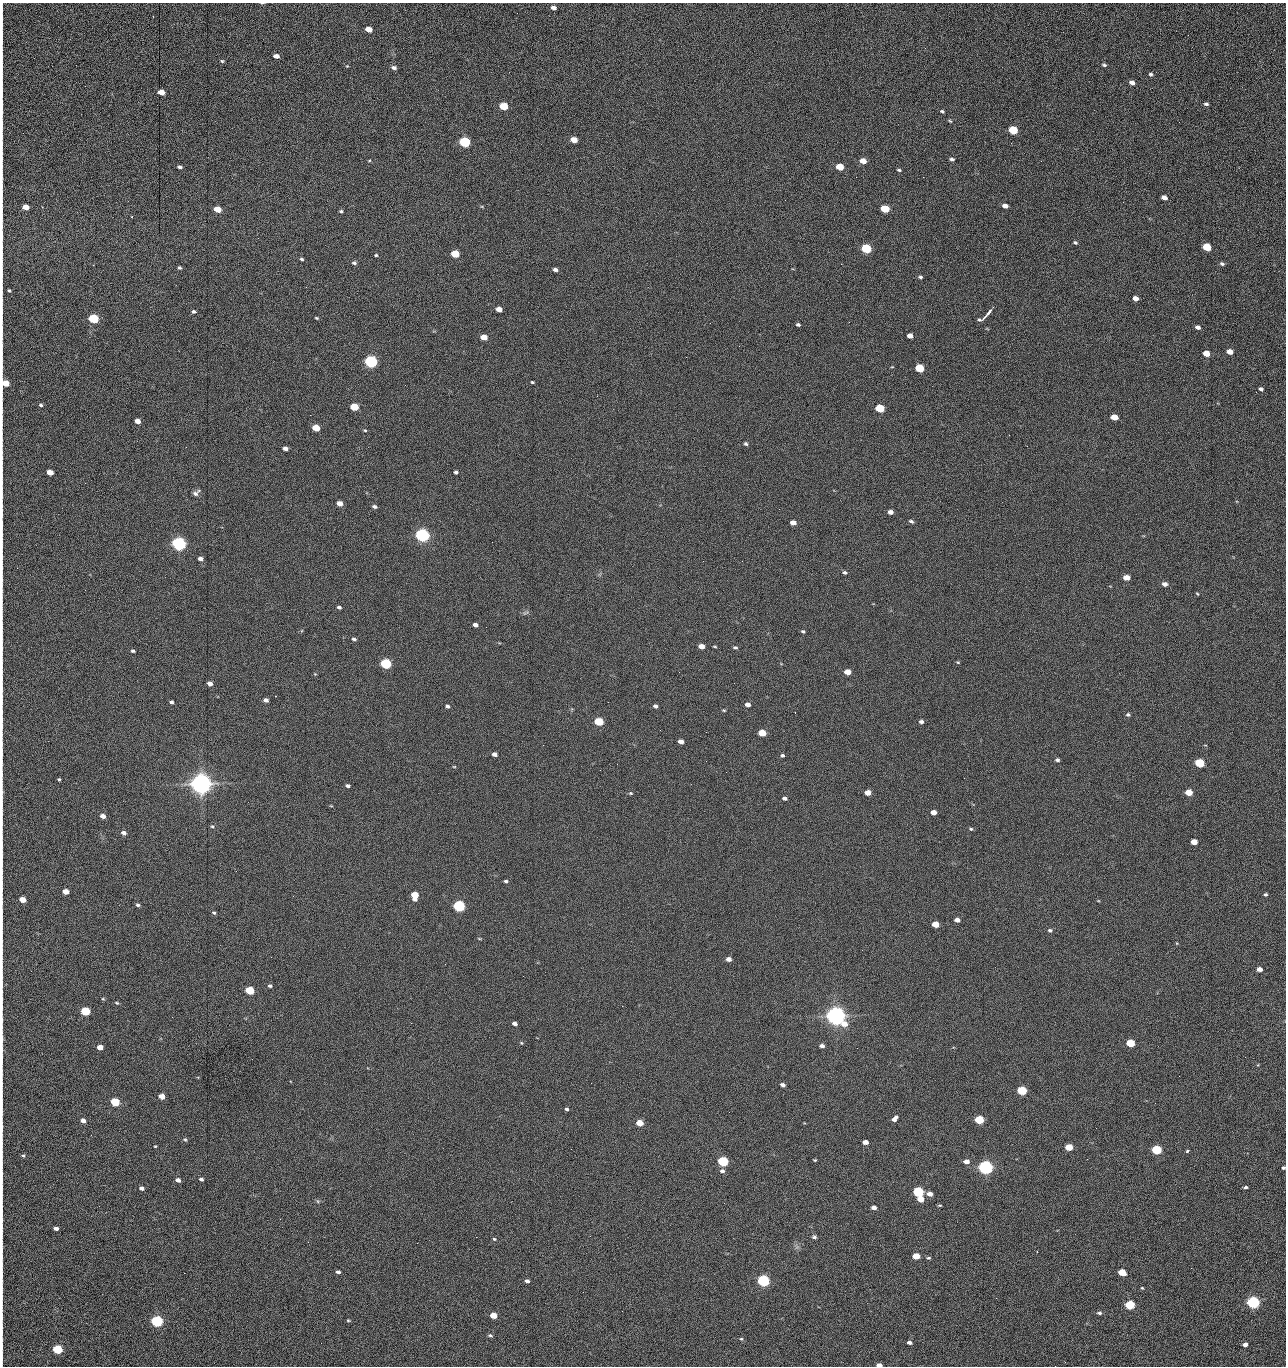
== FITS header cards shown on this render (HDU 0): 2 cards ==
NAXIS1  =                 1284 /fastest changing axis
NAXIS2  =                 1364 /next to fastest changing axis

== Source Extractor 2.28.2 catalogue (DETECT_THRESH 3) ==
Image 1284 x 1364 px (HDU 0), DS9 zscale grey, 1 PNG px = 1 image px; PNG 1288 x 1368 px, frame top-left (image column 1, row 1364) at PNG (2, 3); no overlay
Background 149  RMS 15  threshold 45.1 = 3 sigma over >= 5 px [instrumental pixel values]
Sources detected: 284; all 284 listed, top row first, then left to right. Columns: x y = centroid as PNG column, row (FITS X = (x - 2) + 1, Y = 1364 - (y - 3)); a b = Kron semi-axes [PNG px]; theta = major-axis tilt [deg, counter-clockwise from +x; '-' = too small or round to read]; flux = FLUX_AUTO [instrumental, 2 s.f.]
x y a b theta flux
262 3 6 2 1 1.1e+03
553 8 5 4 - 4.1e+03
153 16 3 2 - 1.1e+03
2 18 14 2 90 2.6e+03
369 29 5 4 - 1.3e+04
2 35 16 2 90 3.0e+03
1188 35 2 2 - 1.0e+03
276 56 5 4 - 5.0e+03
2 58 25 2 90 4.5e+03
222 61 5 5 - 1.4e+03
1104 65 5 4 - 1.8e+03
347 66 4 4 - 8.2e+02
394 68 6 5 - 3.1e+03
1151 74 5 5 - 1.7e+03
1132 83 6 5 - 4.5e+03
161 92 5 4 - 1.4e+04
2 93 18 2 90 3.3e+03
1206 104 5 3 - 2.0e+03
2 106 12 2 90 2.5e+03
503 106 6 5 - 4.2e+04
942 111 5 4 - 1.3e+03
950 121 5 3 - 1.2e+03
1179 122 3 2 - 7.0e+02
2 125 19 2 90 3.3e+03
1013 130 6 5 - 6.0e+04
574 140 5 4 - 1.5e+04
465 142 6 5 - 1.6e+05
952 159 5 3 - 2.1e+03
369 160 5 3 - 1.0e+03
863 161 5 4 - 1.2e+04
1041 161 2 2 - 1.3e+03
180 167 5 3 - 2.3e+03
840 167 5 4 - 2.8e+04
899 170 5 3 - 1.4e+03
856 177 2 2 - 8.5e+02
923 177 2 2 - 1.2e+04
2 178 21 2 90 3.8e+03
1164 197 5 4 - 6.2e+03
1123 202 2 2 - 5.0e+02
1005 206 5 4 - 5.7e+03
25 207 5 4 - 1.0e+04
2 208 19 2 90 3.6e+03
217 209 5 4 - 2.0e+04
885 209 6 4 -15 5.1e+04
341 211 4 3 - 1.5e+03
132 216 3 2 - 7.4e+02
2 236 17 2 90 3.5e+03
1075 242 5 4 - 1.6e+03
1207 247 5 5 - 4.3e+04
866 249 6 5 - 1.0e+05
455 254 5 5 - 4.0e+04
376 255 4 4 - 1.1e+03
302 259 4 3 - 1.5e+03
2 262 9 2 90 1.4e+03
354 263 5 4 - 2.0e+03
841 264 2 2 - 1.8e+04
1222 264 6 5 - 2.2e+03
180 268 5 4 - 1.5e+03
555 270 5 4 - 2.9e+03
920 277 5 4 - 1.7e+03
306 287 2 2 - 6.3e+02
9 290 3 2 - 1.1e+03
1135 298 5 4 - 7.3e+03
499 309 5 4 - 9.2e+03
2 311 9 2 90 1.6e+03
193 311 5 4 - 1.8e+03
989 312 8 3 52 3.2e+03
316 318 4 3 - 1.1e+03
93 319 5 5 - 1.0e+05
983 319 9 4 29 3.7e+03
849 322 2 2 - 5.6e+02
710 323 2 2 - 2.1e+03
798 325 4 3 - 1.9e+03
1198 327 5 4 - 3.8e+03
2 329 16 2 90 2.6e+03
910 336 5 4 - 7.5e+03
484 337 5 4 - 1.6e+04
1230 352 5 4 - 1.1e+04
1206 353 5 4 - 1.6e+04
371 361 6 5 - 3.0e+05
919 368 6 5 - 5.8e+04
532 382 3 3 - 1.2e+03
5 383 5 5 - 2.6e+04
1261 389 5 4 - 2.6e+03
1256 392 3 2 - 9.5e+02
41 405 5 4 - 1.8e+03
354 407 5 4 - 3.7e+04
880 408 6 5 - 6.0e+04
1114 417 5 4 - 1.9e+04
138 421 5 4 - 8.3e+03
316 428 5 4 - 2.9e+04
365 430 5 4 - 1.1e+03
1009 435 2 2 - 2.3e+03
746 444 4 4 - 1.8e+03
186 447 2 2 - 2.1e+03
285 448 5 4 - 4.0e+03
50 472 5 4 - 1.2e+04
456 472 4 4 - 2.3e+03
85 483 2 2 - 6.2e+02
196 493 11 6 40 3.5e+03
340 503 5 4 - 1.0e+04
374 507 5 4 - 2.6e+03
890 512 5 4 - 5.6e+03
911 521 6 4 -30 1.9e+03
2 522 8 2 90 1.5e+03
793 523 5 4 - 8.6e+03
422 535 6 5 - 5.0e+05
492 542 2 2 - 1.6e+03
179 544 6 5 - 5.3e+05
200 559 5 4 - 3.8e+03
742 561 2 2 - 4.5e+02
845 572 5 3 - 1.8e+03
1126 577 5 4 - 1.3e+04
1165 584 6 5 - 4.3e+03
1197 594 4 3 - 9.3e+02
339 607 4 3 - 2.0e+03
526 613 10 3 21 1.6e+03
475 625 4 4 - 4.3e+03
803 631 4 4 - 1.5e+03
354 639 5 4 - 2.1e+03
701 646 5 4 - 1.0e+04
715 646 5 2 - 9.5e+02
735 647 5 4 - 1.7e+03
2 648 9 2 90 1.7e+03
133 651 4 3 - 1.8e+03
958 662 5 4 - 9.6e+02
386 664 5 5 - 1.6e+05
679 672 2 2 - 1.4e+03
847 672 5 4 - 1.4e+04
315 674 4 3 - 8.5e+02
210 683 5 4 - 7.0e+03
2 689 8 2 90 1.2e+03
275 696 3 2 - 5.3e+02
266 700 5 4 - 4.2e+03
171 702 4 4 - 1.9e+03
748 704 5 4 - 6.0e+03
447 706 4 4 - 2.4e+03
655 706 5 4 - 2.6e+03
724 710 5 3 - 1.0e+03
1128 715 5 4 - 1.8e+03
2 720 10 2 90 1.9e+03
599 721 5 4 - 6.3e+04
921 722 5 4 - 2.7e+03
706 732 2 2 - 4.3e+02
762 733 5 4 - 2.7e+04
681 741 5 4 - 7.3e+03
543 745 2 2 - 2.1e+03
2 753 9 2 90 1.5e+03
494 754 5 4 - 4.2e+03
782 755 4 4 - 1.7e+03
1057 760 4 4 - 2.2e+03
706 761 2 2 - 1.5e+03
1200 763 5 4 - 7.6e+04
617 764 2 2 - 1.3e+03
454 767 5 3 - 8.2e+02
726 772 2 2 - 1.6e+03
59 779 3 3 - 1.1e+03
201 784 7 6 - 1.6e+06
348 786 4 3 - 2.4e+03
2 792 6 3 89 1.3e+03
1189 792 5 4 - 2.5e+04
631 793 5 4 - 1.3e+03
868 793 5 4 - 1.0e+04
784 798 4 3 - 2.9e+03
2 809 9 2 90 1.4e+03
933 812 5 4 - 7.9e+03
103 816 5 4 - 6.7e+03
212 826 5 4 - 1.3e+03
971 829 5 4 - 1.3e+03
124 833 5 4 - 3.9e+03
1194 842 5 4 - 1.5e+04
2 855 16 2 90 2.9e+03
506 881 4 3 - 1.9e+03
65 892 5 4 - 1.3e+04
1266 894 3 3 - 1.7e+03
415 895 6 5 - 2.7e+04
22 900 5 4 - 1.6e+04
138 905 5 4 - 2.0e+03
459 906 5 5 - 2.4e+05
214 913 6 4 -28 1.6e+03
2 918 8 2 90 1.4e+03
957 920 5 4 - 5.8e+03
935 924 5 4 - 1.9e+04
1050 930 6 5 - 2.2e+03
479 938 5 3 - 8.9e+02
728 959 5 4 - 6.1e+03
1259 969 5 4 - 7.3e+03
523 976 2 2 - 1.3e+03
2 984 14 2 90 2.4e+03
270 986 5 4 - 1.9e+03
250 990 5 4 - 6.1e+04
103 999 4 4 - 1.1e+03
117 1003 6 4 -20 1.3e+03
85 1011 5 4 - 7.7e+04
836 1016 7 6 - 1.3e+06
2 1020 9 2 90 1.6e+03
411 1023 2 2 - 3.6e+03
515 1024 5 3 - 4.2e+03
2 1039 11 3 88 1.9e+03
521 1043 5 4 - 1.1e+03
1130 1043 5 4 - 4.8e+04
822 1046 5 4 - 3.7e+03
100 1047 5 4 - 1.1e+04
857 1048 2 2 - 8.7e+02
2 1049 8 3 -86 2.0e+03
1245 1057 3 2 - 1.3e+03
1179 1076 2 2 - 1.6e+03
290 1081 2 2 - 8.5e+02
783 1085 5 3 - 3.3e+03
1022 1091 5 4 - 8.8e+04
162 1096 5 4 - 1.2e+04
115 1102 5 4 - 6.5e+04
1155 1103 2 2 - 5.8e+02
567 1109 5 4 - 1.9e+03
729 1112 2 2 - 5.3e+02
895 1118 7 4 50 4.6e+03
83 1120 5 4 - 5.5e+03
979 1120 5 4 - 7.3e+04
640 1123 5 4 - 2.1e+04
2 1128 14 2 87 2.3e+03
91 1135 2 2 - 1.7e+03
185 1140 6 4 -64 1.4e+03
865 1142 5 4 - 7.0e+03
155 1146 4 3 - 8.7e+02
1069 1147 5 4 - 3.1e+04
571 1149 2 2 - 6.3e+02
1157 1150 5 4 - 9.9e+04
1186 1152 4 3 - 3.3e+03
23 1156 4 4 - 1.4e+03
1087 1159 3 2 - 1.2e+03
815 1160 3 3 - 9.8e+02
723 1161 5 5 - 1.4e+05
966 1161 5 4 - 7.7e+03
985 1167 6 5 - 6.2e+05
1283 1168 4 3 - 1.8e+03
722 1171 6 5 - 3.0e+03
201 1179 4 3 - 2.3e+03
2 1180 11 2 90 2.0e+03
178 1180 5 4 - 4.4e+03
1246 1187 4 3 - 1.9e+03
141 1188 4 3 - 3.4e+03
918 1192 5 4 - 1.5e+05
930 1194 5 4 - 6.6e+03
920 1199 5 4 - 1.6e+04
317 1201 6 3 -70 1.2e+03
940 1205 5 3 - 1.2e+03
874 1207 4 4 - 4.6e+03
280 1219 2 2 - 1.5e+03
2 1220 7 2 90 1.1e+03
56 1228 4 4 - 4.1e+03
476 1237 2 2 - 4.7e+03
814 1237 5 4 - 2.1e+03
494 1239 5 4 - 1.3e+03
308 1242 2 2 - 1.3e+03
417 1243 2 2 - 3.5e+03
2 1247 18 2 90 3.3e+03
1037 1251 2 2 - 8.8e+02
916 1256 5 4 - 1.9e+04
928 1258 5 4 - 1.5e+03
338 1272 4 3 - 2.8e+03
1122 1272 5 4 - 2.7e+04
2 1274 13 2 90 2.4e+03
527 1281 4 4 - 3.2e+03
763 1281 5 5 - 3.1e+05
1142 1288 4 4 - 1.0e+03
2 1289 14 2 90 2.7e+03
996 1298 2 2 - 1.9e+03
1253 1302 5 5 - 3.6e+05
1130 1305 5 4 - 7.9e+04
622 1311 2 2 - 5.0e+02
1099 1313 6 4 -3 2.1e+03
493 1315 5 4 - 1.8e+04
348 1320 4 4 - 1.0e+03
157 1321 5 5 - 2.4e+05
2 1330 15 2 90 2.8e+03
490 1335 6 4 -9 1.8e+03
741 1339 5 4 - 1.3e+03
909 1342 4 3 - 3.8e+03
321 1343 3 2 - 8.0e+02
1245 1344 5 4 - 5.2e+03
2 1349 16 2 90 2.9e+03
57 1349 5 5 - 9.3e+04
879 1365 5 3 - 6.4e+03
1055 1366 2 2 - 1.4e+03
At the frame edge (FLAGS 8, measured only in part): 38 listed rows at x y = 262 3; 2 18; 2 35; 2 58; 2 93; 2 106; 2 125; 2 178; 2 208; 2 236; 2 262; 2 311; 2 329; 5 383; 2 522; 2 648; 2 689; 2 720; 2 753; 2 792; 2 809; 2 855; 2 918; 2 984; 2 1020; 2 1039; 2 1049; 2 1128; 1283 1168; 2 1180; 2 1220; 2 1247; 2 1274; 2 1289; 2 1330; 2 1349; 879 1365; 1055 1366

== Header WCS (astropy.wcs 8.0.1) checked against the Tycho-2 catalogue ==
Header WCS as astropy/WCSLIB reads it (CRVAL/CRPIX/CD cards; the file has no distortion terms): RA---TAN/DEC--TAN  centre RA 15:41:42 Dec +51:58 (235.42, +51.97 deg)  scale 1.26 arcsec/px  FOV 26.9' x 28.5'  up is +92 deg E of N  parity flipped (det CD > 0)
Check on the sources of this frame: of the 60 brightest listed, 11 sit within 2.0 arcsec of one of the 11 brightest Tycho-2 stars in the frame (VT <= 12.29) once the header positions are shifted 0.26 arcsec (0.20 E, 0.17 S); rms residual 0.99 arcsec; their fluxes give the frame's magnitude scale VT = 25.23 - 2.5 log10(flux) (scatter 0.20 mag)
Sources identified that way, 11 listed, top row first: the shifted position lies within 2.0 arcsec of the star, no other Tycho-2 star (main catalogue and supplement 1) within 4.0 arcsec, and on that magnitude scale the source's flux lands within +1.5 / -3 mag of the star's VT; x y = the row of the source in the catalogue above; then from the Tycho-2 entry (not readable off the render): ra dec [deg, ICRS J2000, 3 dp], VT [Tycho-2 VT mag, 2 dp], TYC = Tycho-2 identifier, HIP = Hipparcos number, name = IAU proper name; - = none
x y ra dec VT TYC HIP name
371 361 235.614 +52.064 11.61 3489-1132-1 - -
422 535 235.514 +52.049 11.19 3489-1407-1 - -
179 544 235.515 +52.133 11.12 3489-1380-1 - -
201 784 235.378 +52.130 9.31 3489-1322-1 76850 -
459 906 235.303 +52.042 11.52 3489-958-1 - -
836 1016 235.232 +51.912 9.59 3489-824-1 - -
985 1167 235.143 +51.862 10.97 3489-1016-1 - -
918 1192 235.131 +51.886 12.29 3489-908-1 - -
763 1281 235.084 +51.941 11.45 3489-1346-1 - -
1253 1302 235.062 +51.771 11.53 3489-1453-1 - -
157 1321 235.075 +52.152 11.74 3489-912-1 - -